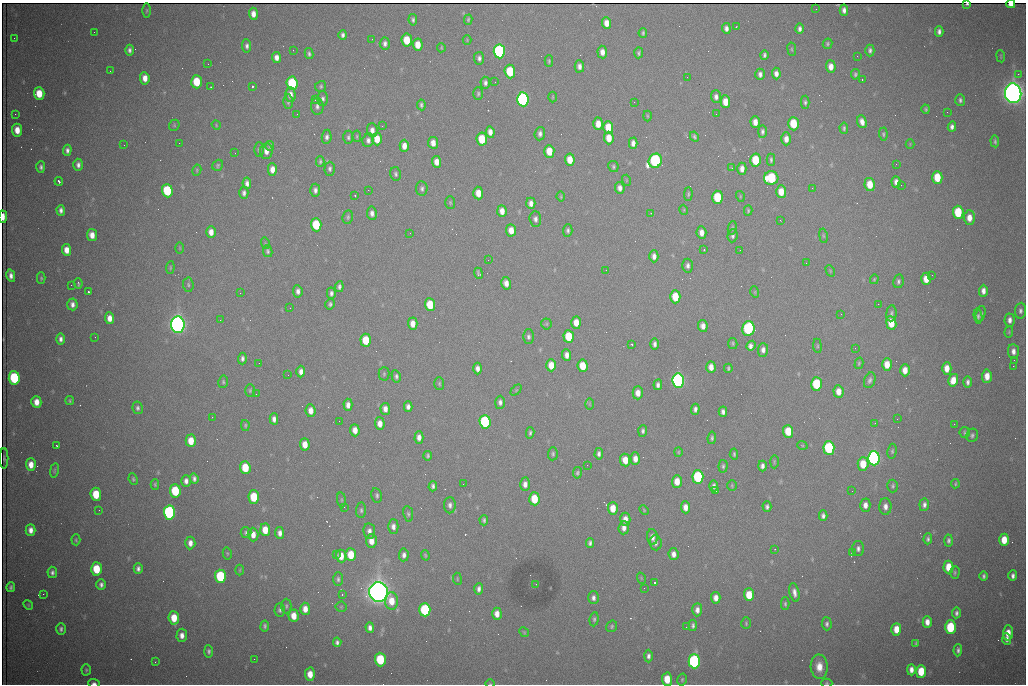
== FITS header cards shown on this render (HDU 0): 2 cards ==
NAXIS1  =                 1024 /fastest changing axis
NAXIS2  =                  682 /next to fastest changing axis

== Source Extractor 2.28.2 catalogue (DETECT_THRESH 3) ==
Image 1024 x 682 px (HDU 0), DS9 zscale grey, 1 PNG px = 1 image px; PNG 1028 x 686 px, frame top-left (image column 1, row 682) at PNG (2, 3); each listed source drawn as its Kron ellipse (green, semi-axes under 4 px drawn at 4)
Background 2280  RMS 29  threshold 87.7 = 3 sigma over >= 5 px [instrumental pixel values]
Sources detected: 469; all 469 listed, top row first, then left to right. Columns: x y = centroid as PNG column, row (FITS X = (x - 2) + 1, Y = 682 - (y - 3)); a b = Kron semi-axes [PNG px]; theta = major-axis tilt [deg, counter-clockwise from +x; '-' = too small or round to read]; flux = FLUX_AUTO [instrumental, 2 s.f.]
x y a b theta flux
967 4 3 3 - 2.7e+03
1011 4 4 3 - 2.1e+04
816 9 2 2 - 9.4e+02
147 10 7 3 89 2.4e+03
844 10 5 4 - 8.2e+03
253 14 6 4 -87 1.3e+04
413 20 6 4 -82 4.5e+03
468 20 5 4 - 3.0e+03
606 23 6 4 -85 1.7e+04
736 27 3 2 - 1.4e+03
726 28 5 4 - 7.5e+03
800 29 5 3 - 6.4e+03
94 32 2 2 - 1.2e+03
939 32 5 4 - 7.2e+03
643 33 5 3 - 3.3e+03
343 35 5 4 - 5.5e+03
14 38 3 2 - 1.5e+03
372 39 2 2 - 1.1e+03
407 40 6 5 - 5.0e+04
467 40 4 4 - 1.7e+03
385 43 6 5 - 6.8e+03
827 44 5 4 - 3.1e+03
418 45 6 5 - 2.6e+04
247 46 7 4 -85 5.8e+03
441 48 4 3 - 2.2e+03
792 49 7 3 -82 2.2e+03
129 50 5 4 - 6.0e+03
293 50 2 2 - 9.9e+02
870 50 6 4 90 5.9e+03
499 51 7 5 -84 4.6e+05
602 52 6 5 - 1.3e+04
639 53 5 4 - 3.8e+03
309 54 5 4 - 4.1e+03
764 55 4 3 - 4.1e+03
857 56 2 2 - 2.4e+03
1001 56 6 3 -82 1.7e+03
276 57 5 4 - 1.1e+04
479 58 6 5 - 6.2e+03
549 61 6 4 90 2.7e+03
208 64 3 2 - 2.9e+03
579 66 6 4 -88 9.1e+03
831 67 6 5 - 1.6e+04
110 71 2 2 - 8.3e+02
510 71 7 5 -86 1.0e+05
760 74 6 4 -89 7.2e+03
776 74 6 4 -86 9.3e+03
855 74 5 4 - 3.6e+03
1018 74 2 2 - 1.5e+04
687 77 2 2 - 1.0e+03
145 78 6 4 -84 1.7e+04
862 79 3 2 - 4.2e+03
197 82 6 5 - 6.3e+04
495 82 2 2 - 7.8e+02
292 83 7 5 -86 1.4e+05
485 83 6 5 - 6.2e+03
252 86 3 3 - 9.0e+04
321 86 6 5 - 3.1e+03
211 87 2 2 - 1.3e+03
39 93 6 5 - 4.3e+04
1013 93 10 8 -84 2.4e+06
478 94 6 5 - 3.7e+03
290 95 7 5 -88 1.3e+04
553 97 5 3 - 1.9e+03
716 97 6 5 - 7.5e+03
323 99 7 5 -90 5.5e+03
523 99 7 5 -84 5.7e+05
315 100 2 2 - 1.1e+03
960 100 6 5 - 5.1e+03
288 102 7 5 89 3.9e+03
634 102 2 2 - 9.3e+02
725 102 6 5 - 2.5e+04
805 102 6 4 89 4.3e+03
421 105 5 4 - 4.2e+03
317 106 8 6 -85 6.8e+03
926 109 4 3 - 3.1e+03
947 112 2 2 - 3.2e+03
15 114 2 2 - 1.0e+03
297 114 2 2 - 2.5e+03
716 114 2 2 - 8.8e+02
647 116 5 3 - 2.0e+03
755 122 6 4 -87 1.4e+04
862 122 6 4 -70 1.2e+04
598 124 6 5 - 2.0e+04
793 124 7 5 -88 6.4e+04
174 125 6 5 - 2.9e+03
216 125 5 4 - 2.1e+03
382 126 3 2 - 1.9e+03
608 127 6 5 - 3.6e+04
952 127 5 4 - 7.4e+03
844 128 5 4 - 3.5e+03
17 130 6 5 - 2.3e+04
372 130 7 5 -89 9.9e+03
762 131 6 4 90 5.3e+03
490 132 6 4 -82 1.3e+04
540 134 7 5 84 6.6e+03
883 134 6 4 -88 3.2e+03
357 136 6 4 -84 2.3e+03
327 137 7 5 83 6.4e+03
348 137 6 5 - 4.2e+03
694 137 5 3 - 3.6e+03
609 138 6 5 - 2.5e+04
377 139 6 5 - 2.7e+04
482 139 6 5 - 6.5e+04
786 139 6 5 - 1.4e+04
368 140 7 5 65 7.5e+03
995 141 6 4 -86 3.5e+03
179 143 2 2 - 3.9e+03
433 143 6 5 - 1.5e+04
633 143 5 4 - 1.0e+04
910 144 4 4 - 2.0e+03
124 145 2 2 - 1.8e+03
270 146 5 3 - 3.0e+03
404 146 6 4 -89 1.5e+04
67 150 5 4 - 7.1e+03
259 150 7 5 -90 3.7e+03
266 151 8 6 85 1.3e+04
549 151 6 5 - 3.8e+04
235 153 2 2 - 1.4e+03
570 160 6 5 - 2.9e+04
755 160 6 5 - 7.2e+04
771 160 6 3 -90 4.0e+03
320 161 5 3 - 3.3e+03
655 161 7 6 - 3.9e+05
436 162 6 4 -86 1.6e+04
896 164 3 2 - 1.5e+03
78 165 6 4 -89 7.1e+03
218 165 6 5 - 3.4e+03
613 166 6 5 - 3.3e+03
41 167 6 4 88 4.9e+03
732 168 3 3 - 1.7e+03
272 169 6 4 90 1.6e+04
330 169 7 5 89 4.8e+03
742 169 6 4 -89 1.2e+04
197 170 6 4 80 2.6e+03
395 174 7 5 -76 4.4e+03
937 177 6 5 - 5.0e+04
771 178 7 7 - 1.4e+05
626 180 5 3 - 1.9e+03
59 181 4 3 - 9.2e+03
896 182 6 4 -86 1.0e+04
247 183 6 4 -83 8.3e+03
870 184 6 5 - 3.7e+04
901 185 3 2 - 1.6e+03
422 188 7 5 -86 5.2e+03
620 188 6 4 -85 9.7e+03
812 188 2 2 - 3.1e+03
315 190 6 5 - 6.9e+03
368 190 2 2 - 8.2e+03
167 191 7 5 -86 1.3e+05
781 192 6 5 - 2.8e+04
244 193 6 4 -89 6.1e+03
478 193 6 5 - 2.3e+04
688 194 7 4 89 3.1e+03
355 196 3 2 - 4.0e+03
740 196 5 3 - 1.9e+03
561 197 5 3 - 2.2e+03
717 197 6 5 - 8.5e+04
450 202 6 5 - 3.0e+03
531 203 6 4 -88 1.1e+04
61 210 5 4 - 7.1e+03
684 210 5 3 - 2.0e+03
502 211 6 4 -85 1.6e+04
748 211 5 3 - 3.0e+03
958 212 7 5 -87 8.6e+04
372 213 7 5 -78 8.9e+03
651 213 3 2 - 1.4e+03
3 217 6 3 89 2.0e+04
348 217 7 5 79 3.8e+03
969 218 7 5 -89 1.8e+04
535 219 8 5 -86 6.7e+03
780 220 3 2 - 2.3e+03
316 225 7 5 -87 9.5e+04
732 228 7 4 80 3.3e+03
511 230 6 5 - 2.0e+04
568 230 6 4 86 4.6e+03
211 232 6 5 - 1.5e+04
410 233 2 2 - 1.0e+03
701 233 6 5 - 1.4e+04
92 235 6 5 - 1.6e+04
733 236 6 5 - 5.2e+03
823 236 7 3 -81 2.3e+03
265 243 6 3 -73 1.9e+03
180 248 6 3 -89 2.0e+03
67 250 6 4 -84 1.8e+04
704 250 2 2 - 1.3e+03
740 250 2 2 - 1.2e+03
268 251 6 4 -78 4.0e+03
654 256 6 4 -90 9.7e+03
488 260 2 2 - 2.0e+03
806 263 2 2 - 1.1e+03
688 266 7 5 88 6.5e+03
170 268 6 4 85 2.6e+03
606 270 2 2 - 1.2e+03
830 271 6 4 -61 2.2e+03
478 273 5 3 - 3.4e+03
932 275 2 2 - 1.0e+03
11 276 6 4 -79 9.8e+03
41 278 5 4 - 2.9e+03
874 279 5 3 - 2.3e+03
926 279 6 5 - 2.4e+04
898 281 7 5 80 5.0e+03
78 283 5 3 - 3.7e+03
506 283 6 5 - 1.3e+04
71 285 2 2 - 7.1e+03
188 285 7 5 -86 3.4e+03
339 287 5 4 - 5.2e+03
298 291 6 4 -83 8.1e+03
983 291 6 4 89 1.0e+04
88 292 3 3 - 3.3e+03
755 292 6 3 -73 1.8e+03
240 293 2 2 - 8.9e+02
331 293 6 4 88 5.7e+03
675 297 6 5 - 5.4e+04
72 304 6 5 - 8.5e+03
330 304 5 5 - 4.4e+03
878 304 2 2 - 1.2e+03
430 305 6 5 - 5.9e+04
290 308 2 2 - 1.4e+03
1020 311 8 5 85 6.3e+03
891 313 8 5 84 4.8e+03
841 314 2 2 - 2.6e+03
981 314 8 4 73 4.9e+03
978 316 8 4 -84 4.5e+03
110 318 6 4 -86 1.5e+04
220 320 2 2 - 1.0e+03
1010 320 6 5 - 9.8e+03
576 323 6 5 - 2.3e+04
891 323 7 5 -82 4.2e+04
413 324 6 4 -88 1.7e+04
546 324 5 5 - 2.8e+03
178 325 8 7 - 1.6e+06
703 326 6 5 - 1.1e+04
748 328 7 6 - 2.3e+05
1009 332 5 4 - 2.3e+03
569 336 6 5 - 6.9e+04
95 337 2 2 - 9.9e+02
528 337 7 5 -89 5.7e+03
61 339 6 4 90 7.0e+03
366 340 6 5 - 5.5e+04
733 343 5 4 - 2.9e+03
632 344 3 2 - 2.7e+03
654 344 5 4 - 6.5e+03
751 346 5 4 - 1.2e+04
817 346 7 3 -83 2.8e+03
855 348 2 2 - 8.8e+02
763 350 7 5 89 9.0e+03
1013 351 7 5 -85 1.1e+04
567 355 6 4 -86 1.2e+04
242 358 6 4 89 6.1e+03
1014 360 3 2 - 2.6e+03
259 363 2 2 - 1.7e+03
859 363 6 4 75 2.9e+03
887 364 6 5 - 2.7e+04
551 365 6 5 - 2.7e+04
583 366 6 5 - 4.2e+04
1013 366 2 2 - 1.9e+04
711 367 6 4 -86 1.6e+04
728 368 4 3 - 2.8e+03
947 368 6 4 90 2.1e+04
477 369 6 4 -88 9.8e+03
905 370 6 4 90 2.0e+04
301 372 6 4 89 9.9e+03
384 374 7 5 89 3.4e+03
288 375 2 2 - 1.4e+03
396 376 6 4 -79 4.7e+03
987 376 6 5 - 2.2e+04
14 378 7 5 -85 1.7e+05
870 380 8 5 69 6.1e+03
953 380 6 5 - 2.5e+04
678 381 7 6 - 8.6e+05
223 382 6 4 80 3.4e+03
968 382 5 3 - 5.9e+03
439 384 6 5 - 3.0e+03
817 384 7 5 -85 1.2e+05
658 385 5 4 - 6.7e+03
250 390 6 5 - 3.1e+03
516 390 6 4 45 2.4e+03
838 391 6 5 - 2.0e+04
638 393 6 5 - 1.6e+04
256 394 3 2 - 1.7e+03
70 401 4 3 - 2.8e+03
36 402 6 5 - 2.0e+04
500 402 6 5 - 6.7e+03
589 404 6 3 -89 1.9e+03
348 405 6 4 -88 1.0e+04
408 407 5 4 - 7.5e+03
138 408 6 5 - 4.8e+03
385 409 6 5 - 1.2e+04
695 409 5 4 - 7.1e+03
311 411 6 5 - 1.5e+04
723 412 5 4 - 6.8e+03
212 417 2 2 - 9.7e+02
274 419 5 4 - 8.8e+03
897 419 2 2 - 1.2e+03
339 421 2 2 - 1.1e+03
485 422 7 5 -87 2.6e+05
875 423 3 3 - 2.2e+03
380 424 6 5 - 1.6e+04
954 424 2 2 - 9.5e+03
245 425 5 4 - 2.9e+03
355 430 6 4 -86 1.7e+04
643 431 6 4 86 4.8e+03
788 431 6 5 - 5.2e+04
530 433 5 4 - 3.9e+03
965 433 5 5 - 3.1e+03
972 435 7 5 67 4.3e+03
419 437 6 4 86 1.0e+04
712 438 6 4 82 4.0e+03
191 441 6 5 - 3.0e+04
305 444 6 4 -87 2.2e+04
56 445 3 2 - 2.3e+03
802 445 5 3 - 1.9e+03
829 448 7 5 -86 1.9e+05
892 451 7 4 83 3.5e+03
678 452 5 4 - 2.3e+03
553 454 6 5 - 3.5e+03
599 454 6 4 86 6.1e+03
734 454 5 3 - 3.2e+03
428 456 5 3 - 3.2e+03
4 458 10 2 90 2.5e+02
874 458 7 6 - 8.5e+05
635 459 6 4 -90 1.4e+04
625 460 6 5 - 2.6e+04
774 462 7 3 89 2.4e+03
863 464 6 5 - 4.5e+04
31 465 6 5 - 2.0e+04
587 465 2 2 - 5.3e+03
723 466 6 4 84 3.6e+03
762 466 5 4 - 7.6e+03
245 468 6 5 - 5.8e+04
54 470 7 4 80 3.1e+03
577 473 6 4 79 3.4e+03
698 477 7 5 -86 2.0e+05
133 479 6 4 -65 3.0e+03
194 479 5 4 - 5.9e+03
186 481 6 4 -90 8.5e+03
677 481 6 5 - 2.5e+04
155 484 5 4 - 2.8e+03
463 484 2 2 - 1.2e+03
525 484 7 5 -90 1.1e+04
955 484 4 3 - 2.2e+03
732 485 5 4 - 2.6e+03
433 486 5 3 - 5.2e+03
714 486 5 3 - 5.8e+03
893 486 6 5 - 3.5e+03
175 491 6 5 - 1.0e+05
716 491 3 2 - 2.4e+03
852 491 3 2 - 1.5e+03
96 494 6 5 - 5.7e+04
377 495 7 5 -79 4.4e+03
254 497 6 5 - 7.8e+04
534 499 6 5 - 5.5e+04
341 500 7 4 -82 2.8e+03
450 505 8 6 90 7.6e+03
865 505 6 5 - 1.3e+04
924 505 6 5 - 6.6e+03
885 506 8 6 -89 1.1e+04
344 507 2 2 - 4.2e+03
685 507 6 4 -85 1.5e+04
767 507 5 4 - 5.3e+03
613 508 6 5 - 2.8e+04
99 510 2 2 - 1.1e+03
361 510 8 5 85 4.5e+03
644 510 5 3 - 1.9e+03
169 512 7 5 -86 5.1e+05
408 514 8 5 -81 4.0e+03
823 516 5 4 - 6.4e+03
625 519 6 5 - 1.5e+04
484 520 5 4 - 4.0e+03
393 527 7 5 -89 9.7e+03
624 528 6 5 - 1.1e+04
31 530 6 5 - 1.3e+04
265 530 6 5 - 3.1e+04
369 531 7 6 - 9.0e+03
246 533 5 5 - 4.8e+03
280 533 6 4 -82 9.7e+03
253 535 7 5 -87 1.6e+04
652 537 8 5 -83 1.2e+04
928 539 5 4 - 4.6e+03
76 540 5 4 - 2.8e+03
949 540 6 4 87 4.7e+03
1004 540 6 5 - 3.4e+04
371 541 7 5 -84 1.9e+04
190 543 6 5 - 1.2e+04
590 543 5 4 - 5.3e+03
656 543 7 6 - 6.8e+03
775 549 2 2 - 3.0e+03
858 549 7 6 - 6.9e+03
227 553 6 4 -78 2.7e+03
852 553 3 3 - 2.1e+03
673 554 6 5 - 1.1e+04
336 555 3 2 - 2.1e+03
351 555 6 5 - 4.4e+04
404 555 6 4 85 7.5e+03
425 555 5 3 - 2.6e+03
341 556 6 5 - 2.7e+04
948 567 6 5 - 3.9e+04
96 569 6 5 - 6.6e+04
138 569 5 4 - 6.6e+03
240 570 5 3 - 2.2e+03
52 572 6 4 -85 5.9e+03
955 572 6 4 89 3.3e+03
220 576 7 5 -85 1.7e+05
984 576 5 4 - 4.5e+03
1013 576 5 4 - 6.9e+03
641 578 5 3 - 1.9e+03
338 579 7 5 -89 4.4e+03
457 579 6 3 -83 1.9e+03
654 583 3 3 - 1.0e+05
536 584 2 2 - 1.1e+03
101 585 5 4 - 6.5e+03
11 587 5 3 - 4.7e+03
644 588 2 2 - 1.1e+03
479 589 5 3 - 6.6e+03
379 592 10 9 - 2.8e+06
794 593 10 5 -77 1.1e+04
43 594 2 2 - 1.0e+04
342 595 4 3 - 1.2e+03
749 595 6 5 - 4.4e+04
593 598 6 5 - 6.9e+03
716 598 6 4 -86 1.4e+04
392 601 9 6 -86 3.3e+04
785 604 6 4 -90 3.4e+03
28 605 5 4 - 2.3e+03
286 606 7 5 90 3.7e+03
341 607 5 5 - 2.3e+03
305 609 6 5 - 1.7e+04
280 610 6 5 - 4.6e+03
425 610 7 5 -88 1.9e+05
697 610 6 5 - 1.0e+04
956 613 5 4 - 5.6e+03
497 614 6 4 -89 1.6e+04
294 616 6 5 - 2.3e+04
174 618 6 5 - 3.8e+04
594 619 7 4 83 3.8e+03
927 622 6 4 -88 1.5e+04
746 623 6 4 -88 2.8e+03
827 624 6 5 - 4.9e+03
693 625 6 4 85 4.8e+03
265 626 5 4 - 4.3e+03
612 626 6 5 - 3.4e+03
686 627 2 2 - 1.2e+03
950 627 7 5 89 1.3e+05
370 628 5 4 - 8.2e+03
61 629 6 4 90 5.3e+03
896 629 6 5 - 2.9e+04
524 632 5 4 - 2.4e+03
1008 633 7 5 87 2.5e+04
182 635 7 5 86 1.2e+04
1007 639 6 4 -85 8.3e+03
337 642 5 4 - 5.5e+03
916 643 4 3 - 2.5e+03
958 650 6 4 88 5.1e+03
209 651 6 4 -86 4.4e+03
648 656 6 4 89 6.4e+03
254 659 2 2 - 5.7e+03
380 659 7 5 -87 1.1e+05
694 661 7 5 -89 5.2e+05
155 662 2 2 - 1.4e+03
819 667 12 8 -86 2.7e+04
86 670 5 4 - 3.2e+03
911 670 5 4 - 1.2e+04
921 671 6 5 - 5.9e+04
310 674 6 5 - 2.5e+04
667 679 6 5 - 4.1e+04
682 680 6 4 75 2.8e+03
94 683 6 3 -2 5.8e+03
827 683 5 4 - 2.7e+03
490 684 5 3 - 1.6e+03
At the frame edge (FLAGS 8, measured only in part): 7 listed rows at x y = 967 4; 1011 4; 3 217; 667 679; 94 683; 827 683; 490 684

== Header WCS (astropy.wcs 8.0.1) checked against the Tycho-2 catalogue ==
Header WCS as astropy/WCSLIB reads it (CRVAL/CRPIX/CD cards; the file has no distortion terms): RA---TAN/DEC--TAN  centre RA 06:56:16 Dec +31:26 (104.07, +31.43 deg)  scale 1.44 arcsec/px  FOV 24.5' x 16.3'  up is -93 deg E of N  parity flipped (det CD > 0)
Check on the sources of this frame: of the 60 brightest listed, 9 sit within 2.2 arcsec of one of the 15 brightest Tycho-2 stars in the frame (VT <= 13.07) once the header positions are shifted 0.47 arcsec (0.47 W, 0.05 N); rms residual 1.15 arcsec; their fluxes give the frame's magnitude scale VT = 25.40 - 2.5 log10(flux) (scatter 0.52 mag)
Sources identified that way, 9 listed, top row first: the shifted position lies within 2.2 arcsec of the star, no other Tycho-2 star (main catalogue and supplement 1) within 4.4 arcsec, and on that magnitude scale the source's flux lands within +1.5 / -3 mag of the star's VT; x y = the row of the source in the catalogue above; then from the Tycho-2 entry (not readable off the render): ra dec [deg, ICRS J2000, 3 dp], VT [Tycho-2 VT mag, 2 dp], TYC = Tycho-2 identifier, HIP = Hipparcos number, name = IAU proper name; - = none
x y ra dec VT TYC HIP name
523 99 103.952 +31.434 11.53 2437-424-1 - -
771 178 103.984 +31.534 11.82 2437-428-1 - -
178 325 104.065 +31.301 9.89 2437-425-1 - -
748 328 104.055 +31.528 12.03 2437-1294-1 - -
678 381 104.081 +31.501 10.83 2437-37-1 - -
874 458 104.112 +31.580 11.47 2437-71-1 - -
379 592 104.185 +31.385 8.52 2437-370-1 33393 -
425 610 104.192 +31.404 11.68 2437-91-1 - -
694 661 104.211 +31.512 11.03 2437-937-1 - -